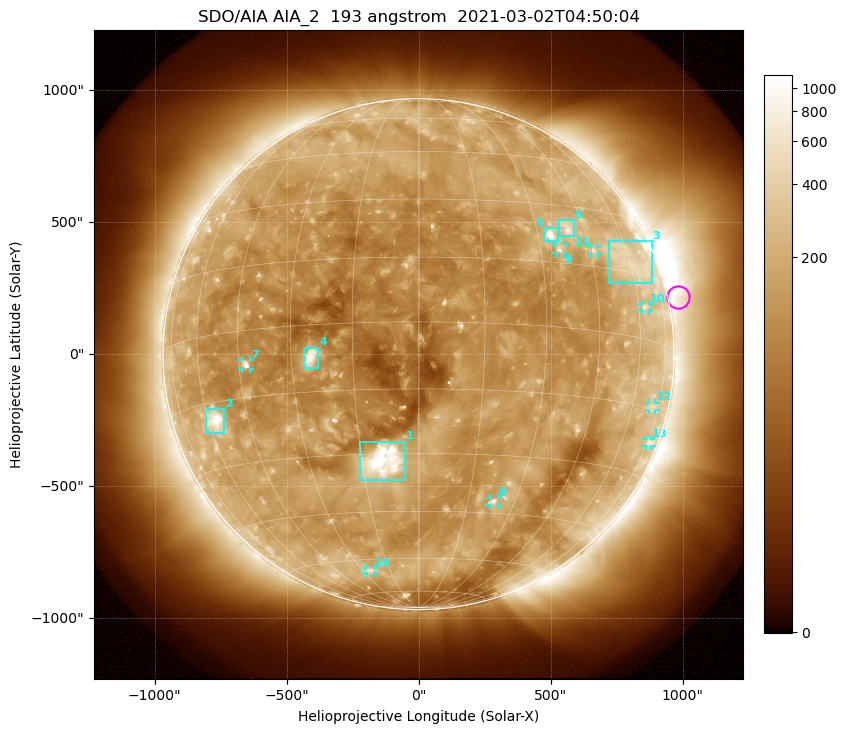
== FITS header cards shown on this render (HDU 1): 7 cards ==
TELESCOP= 'SDO/AIA '           / For AIA: SDO/AIA
INSTRUME= 'AIA_2   '           / For AIA: AIA_ATA1, AIA_ATA2, AIA_ATA3 or AIA_AT
WAVELNTH=                  193 / [angstrom] Wavelength
WAVEUNIT= 'angstrom'           / Wavelength unit: angstrom
DATE-OBS= '2021-03-02T04:50:04.843' / [ISO] Date when observation started; ISO 8
CTYPE1  = 'HPLN-TAN'           / CTYPE1: HPLN
CTYPE2  = 'HPLT-TAN'           / CTYPE2: HPLT

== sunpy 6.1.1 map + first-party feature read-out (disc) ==
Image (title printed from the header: SDO/AIA AIA_2  193 angstrom  2021-03-02T04:50:04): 1024 x 1024 px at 2.4 arcsec/px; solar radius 968 arcsec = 403 px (full disc in frame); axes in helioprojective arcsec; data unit not stated in the header (colour bar unlabelled)
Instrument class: DISC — disc imager (sunpy class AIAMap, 193 A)
Bright regions (active regions / flare kernels): reference = the median radial profile (limb darkening/brightening removed); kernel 9 px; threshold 5 sigma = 217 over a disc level ~128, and >= 1.15x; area >= 12 px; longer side >= 10 px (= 24 arcsec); searched inside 0.97 R_sun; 14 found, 14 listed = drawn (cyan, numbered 1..; 8 of them under ~33 arcsec drawn as corner ticks so the feature stays visible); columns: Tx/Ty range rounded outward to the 5 arcsec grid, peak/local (2 s.f.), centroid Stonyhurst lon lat
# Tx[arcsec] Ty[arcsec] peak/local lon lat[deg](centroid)
1 -220..-50 -475..-330 20 -9 -32
2 -810..-735 -300..-205 12 -57 -19
3 720..885 265..430 2.7 +61 +18
4 -435..-380 -55..25 9.9 -25 -7
5 475..530 425..480 14 +34 +22
6 530..590 445..510 5.2 +39 +24
7 -670..-635 -55..-25 7.1 -43 -8
8 265..300 -570..-545 5.1 +23 -42
9 520..550 380..415 5 +36 +18
10 845..870 165..190 3 +63 +7
11 650..675 380..405 3.3 +46 +19
12 870..900 -210..-185 2.4 +71 -14
13 860..880 -350..-320 3.1 +76 -22
14 -200..-170 -830..-810 2.9 -26 -64
Off-limb structures (1.02-1.3 R_sun): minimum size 162 px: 7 found; the strongest spans PA ~215..320 deg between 1.02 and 1.3 R_sun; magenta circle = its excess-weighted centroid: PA ~280 deg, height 1.04 R_sun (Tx ~985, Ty ~215 arcsec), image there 1.8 x the reference